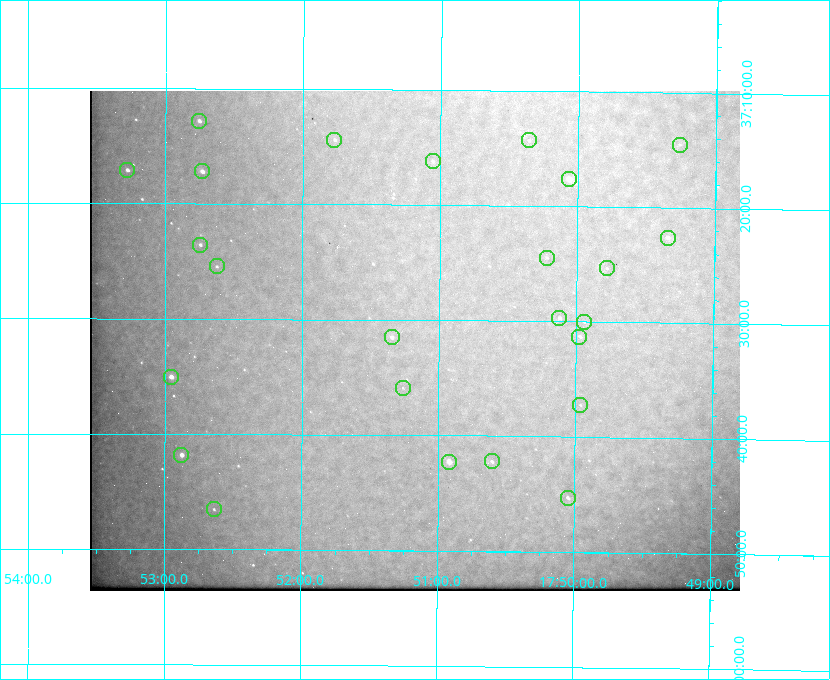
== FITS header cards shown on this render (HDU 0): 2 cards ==
NAXIS1  =                  650 / Width of table row in bytes
NAXIS2  =                  500 / Number of rows in table

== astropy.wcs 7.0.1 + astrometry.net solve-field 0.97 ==
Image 650 x 500 px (HDU 0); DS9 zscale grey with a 90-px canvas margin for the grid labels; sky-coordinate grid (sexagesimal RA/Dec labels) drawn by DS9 from the SOLVED WCS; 25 Tycho-2 reference stars matched to detected sources circled (green)
Header WCS: none
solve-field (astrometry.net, Tycho-2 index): SOLVED blind (the file carries no WCS)
Solved WCS: RA---TAN-SIP/DEC--TAN-SIP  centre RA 17:51:11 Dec +37:32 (267.79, +37.53 deg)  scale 5.21 arcsec/px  FOV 56.4' x 43.4'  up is +180 deg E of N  parity flipped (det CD > 0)
(file carries no celestial WCS; the grid is the blind solution)
Tycho-2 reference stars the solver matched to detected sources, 25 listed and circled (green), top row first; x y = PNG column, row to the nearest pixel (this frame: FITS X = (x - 90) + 1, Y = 500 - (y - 91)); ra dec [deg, ICRS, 3 dp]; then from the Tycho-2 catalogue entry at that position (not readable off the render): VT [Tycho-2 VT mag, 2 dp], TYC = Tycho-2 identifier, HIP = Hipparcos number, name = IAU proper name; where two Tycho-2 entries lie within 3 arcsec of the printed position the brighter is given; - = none
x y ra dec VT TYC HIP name
199 121 268.189 +37.213 9.71 2620-542-1 - -
334 140 267.943 +37.240 10.39 2620-505-1 - -
529 140 267.589 +37.238 11.09 2619-212-1 - -
680 145 267.316 +37.242 12.03 2619-611-1 - -
433 161 267.764 +37.270 10.17 2620-784-1 - -
127 170 268.319 +37.285 9.88 2620-536-1 - -
202 171 268.183 +37.286 8.98 2620-786-1 87506 -
569 179 267.517 +37.293 8.96 2619-379-1 - -
668 238 267.335 +37.377 10.60 2619-634-1 - -
200 245 268.186 +37.393 10.44 2620-175-1 - -
547 258 267.555 +37.408 11.50 2619-358-1 - -
217 266 268.156 +37.424 11.25 2620-712-1 - -
607 268 267.445 +37.422 11.17 2619-451-1 - -
559 318 267.531 +37.495 10.07 2619-274-1 - -
584 322 267.485 +37.500 11.33 2619-40-1 - -
392 337 267.836 +37.525 9.96 3089-889-1 - -
579 337 267.494 +37.522 10.35 3088-270-1 - -
171 377 268.239 +37.584 8.64 3089-755-1 - -
403 388 267.815 +37.598 11.54 3089-1081-1 - -
580 405 267.491 +37.621 11.40 3088-1284-1 - -
181 455 268.219 +37.697 8.93 3089-671-1 - -
492 461 267.652 +37.703 11.04 3089-693-1 - -
449 462 267.730 +37.705 8.13 3089-1203-1 87349 -
568 498 267.512 +37.755 10.10 3089-2332-1 - -
214 509 268.159 +37.775 11.22 3089-2245-1 - -